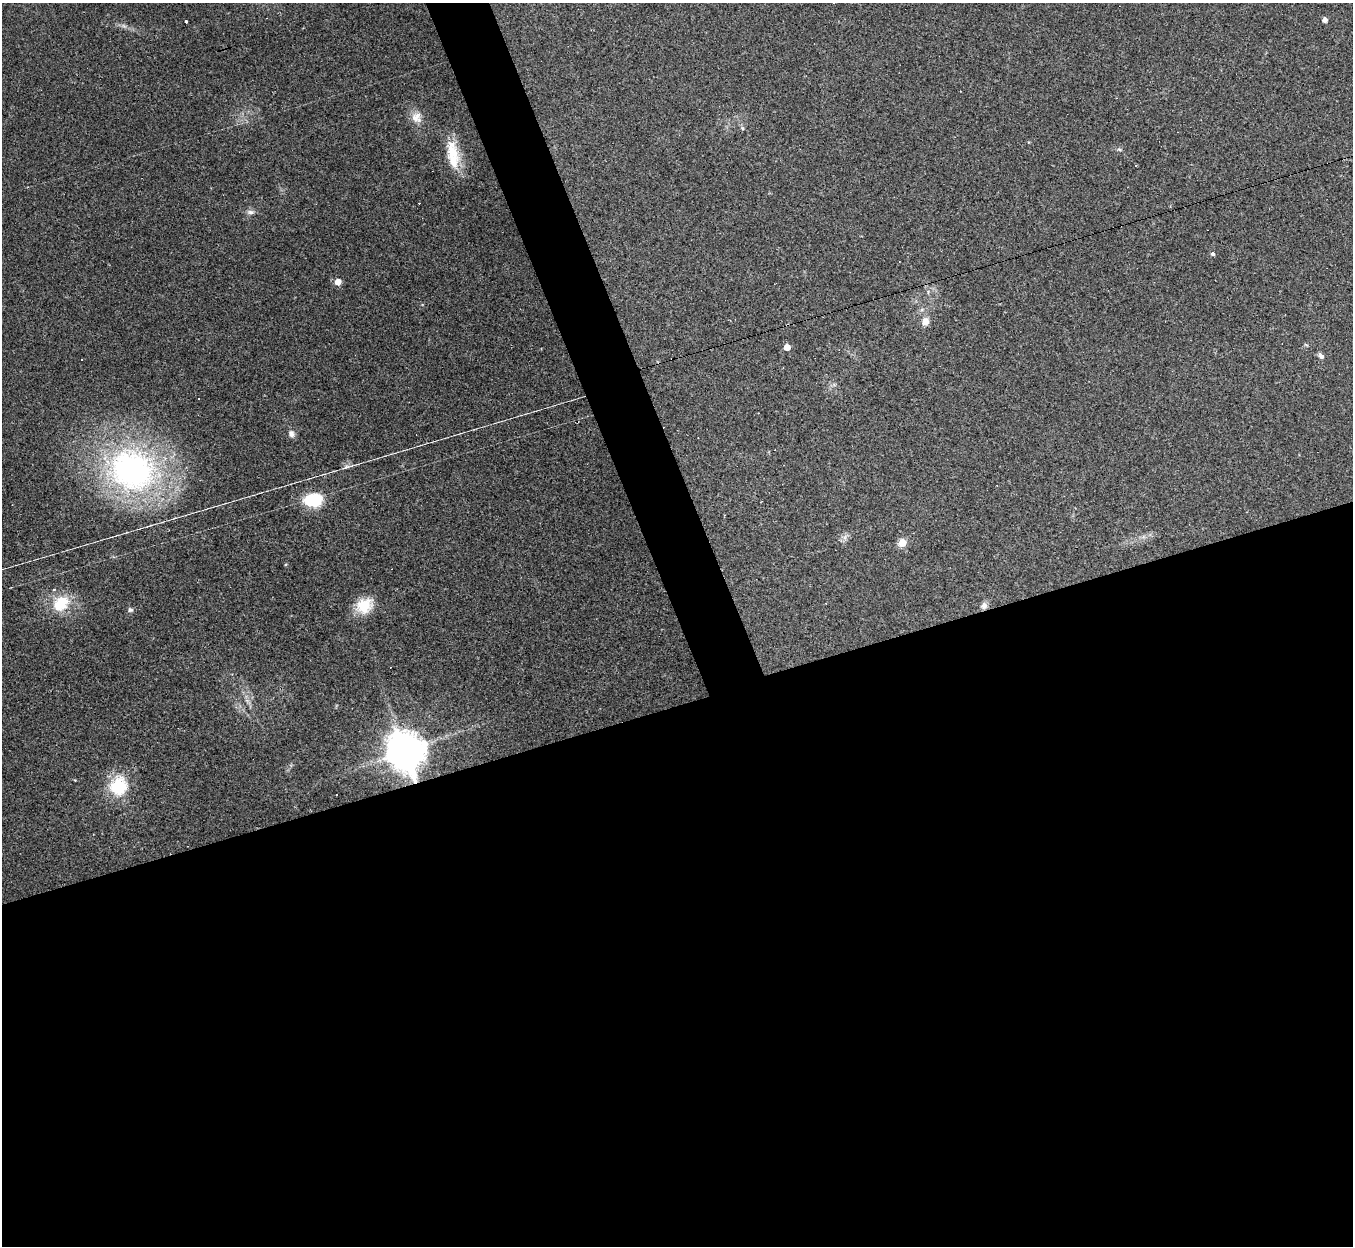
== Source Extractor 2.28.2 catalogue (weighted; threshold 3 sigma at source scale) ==
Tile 15 of 4 x 4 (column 3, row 4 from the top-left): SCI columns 2705-4055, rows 271-1514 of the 5407 x 5390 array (HDU 1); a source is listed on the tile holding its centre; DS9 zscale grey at full resolution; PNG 1355 x 1248 px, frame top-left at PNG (2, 3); no overlay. Shown black and unused: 46% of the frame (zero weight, under 2 of 3 exposures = <1% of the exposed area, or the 3 px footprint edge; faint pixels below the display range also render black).
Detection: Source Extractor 2.28.2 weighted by HDU 2 'WHT'; one run over the whole footprint, this tile lists its part. Background 0.0571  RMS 0.0059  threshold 0.0264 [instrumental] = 3 sigma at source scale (4.5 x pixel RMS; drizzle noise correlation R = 1.50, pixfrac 1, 0.05/0.05 arcsec/px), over >= 5 px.
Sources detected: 35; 7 cosmic-ray / hot-pixel residue — not listed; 2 inside a brighter listed object's ellipse — not listed separately; the other 26 listed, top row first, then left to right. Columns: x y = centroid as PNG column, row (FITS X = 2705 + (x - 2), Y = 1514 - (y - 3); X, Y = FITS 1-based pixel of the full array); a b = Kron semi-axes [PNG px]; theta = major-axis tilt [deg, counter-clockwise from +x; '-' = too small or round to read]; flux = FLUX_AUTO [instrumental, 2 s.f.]
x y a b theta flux
1325 20 5 4 - 2.4
186 21 3 3 - 7.7
124 26 7 4 -18 1.3
416 117 16 14 -73 6.5
742 128 6 4 -71 0.82
1119 150 7 4 -9 0.9
452 152 30 17 -81 16
251 212 11 6 -1 2.1
1213 254 4 3 - 2.7
338 282 6 6 - 5
925 321 10 8 51 4.1
1306 345 6 3 -19 0.66
787 347 5 5 - 5.2
1321 356 9 5 -53 1.7
291 434 10 8 -66 2.6
347 467 19 5 15 2.6
132 470 62 50 -18 190
313 500 19 14 5 24
845 537 7 4 72 1.7
902 543 10 9 - 5.3
61 604 23 17 40 18
984 605 9 8 - 2.6
364 606 20 16 28 15
130 610 7 7 - 1.4
405 751 13 11 -68 1400
118 786 16 14 80 31
Overlapping masked pixels (flux is a lower limit): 1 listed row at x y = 405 751